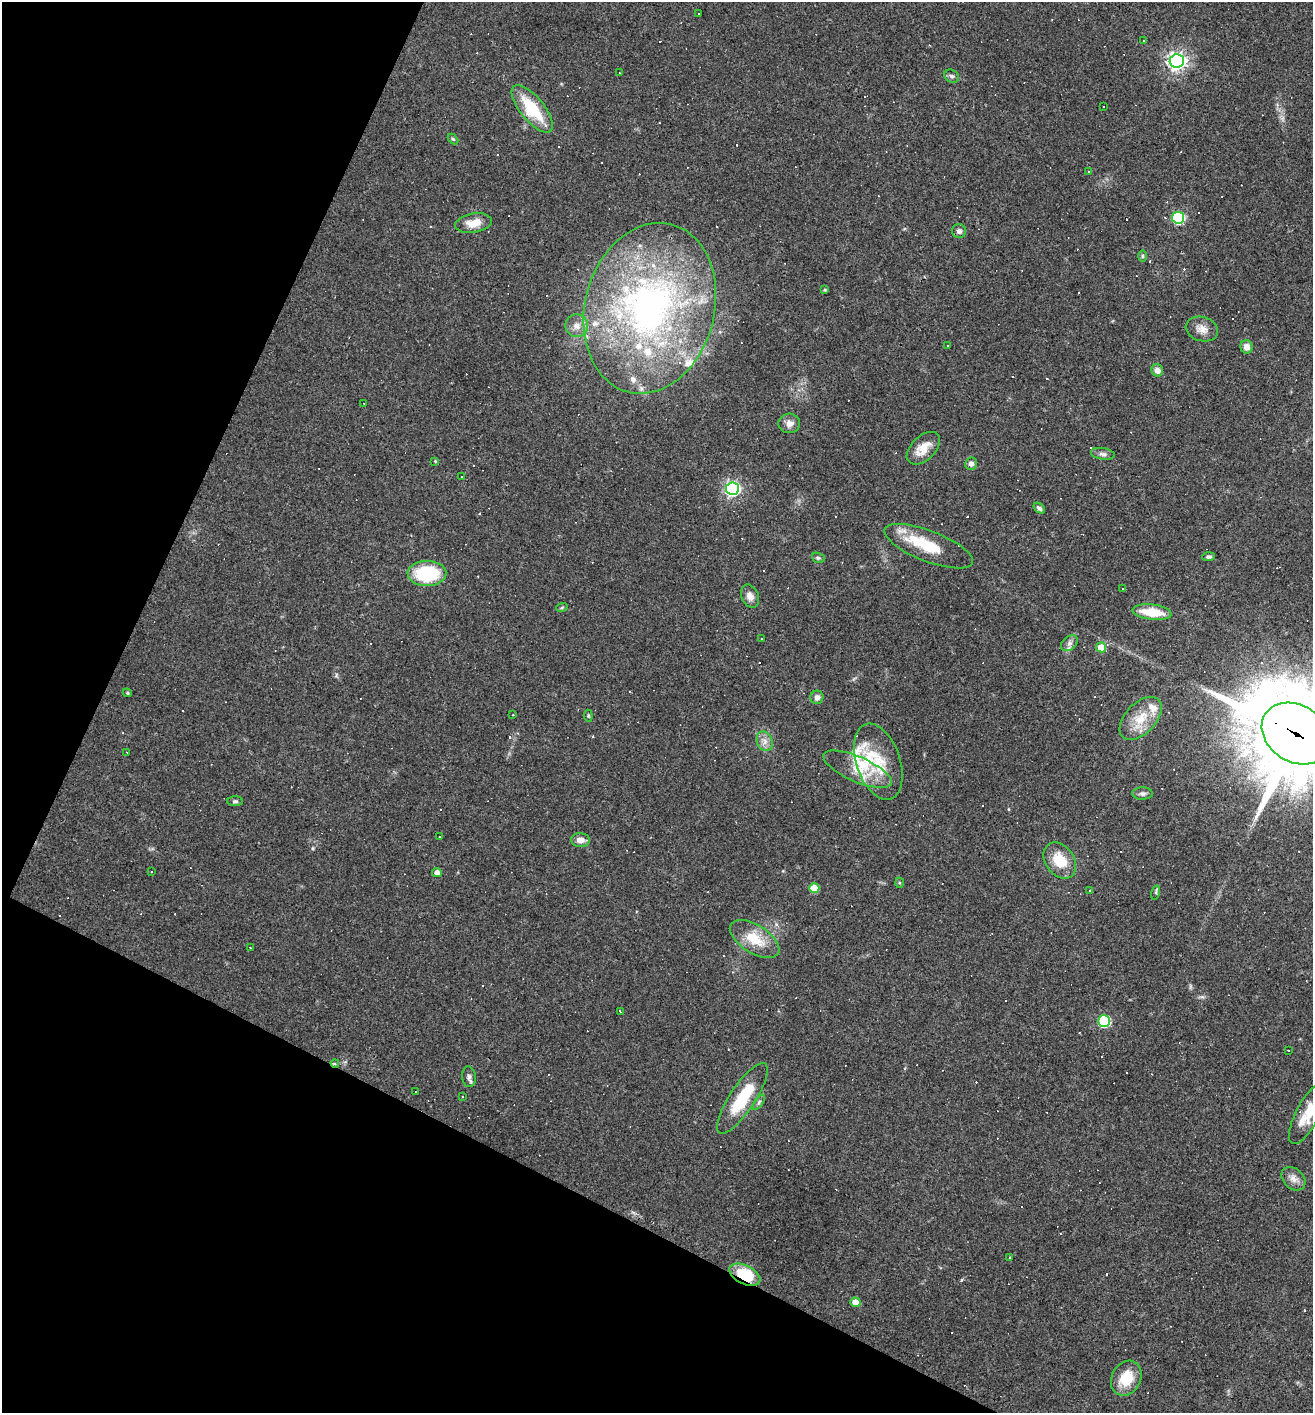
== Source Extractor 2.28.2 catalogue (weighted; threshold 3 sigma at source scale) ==
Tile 9 of 4 x 4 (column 1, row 3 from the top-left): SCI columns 139-1449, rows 1412-2822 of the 5654 x 5643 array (HDU 1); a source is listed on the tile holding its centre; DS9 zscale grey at full resolution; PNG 1315 x 1415 px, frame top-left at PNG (2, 2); each listed source drawn as its Kron ellipse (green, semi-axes under 4 px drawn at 4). Shown black and unused: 24% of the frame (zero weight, under 3 of 4 exposures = <1% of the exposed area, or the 3 px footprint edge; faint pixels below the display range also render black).
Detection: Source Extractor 2.28.2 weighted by HDU 2 'WHT'; one run over the whole footprint, this tile lists its part. Background 0.0483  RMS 0.0047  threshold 0.0211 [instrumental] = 3 sigma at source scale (4.5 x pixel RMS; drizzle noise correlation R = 1.50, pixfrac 1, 0.05/0.05 arcsec/px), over >= 5 px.
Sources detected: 167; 76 cosmic-ray / hot-pixel residue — neither listed nor drawn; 13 inside a brighter listed object's ellipse — not listed separately; the other 78 listed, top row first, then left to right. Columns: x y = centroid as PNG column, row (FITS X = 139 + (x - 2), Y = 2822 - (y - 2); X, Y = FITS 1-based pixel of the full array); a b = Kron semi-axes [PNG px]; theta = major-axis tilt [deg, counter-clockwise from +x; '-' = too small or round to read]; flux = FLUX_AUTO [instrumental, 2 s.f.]
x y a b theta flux
698 14 3 2 - 0.49
1144 41 3 3 - 0.65
1177 61 7 7 - 210
619 73 2 2 - 0.39
952 76 8 6 -33 1.2
1103 106 3 3 - 0.75
532 109 29 12 -51 22
453 139 6 4 -44 0.64
1088 171 3 3 - 1.7
1178 218 6 6 - 44
474 223 18 9 9 6.4
959 231 7 7 - 1.7
1142 256 6 4 -90 0.69
825 290 4 3 - 0.54
650 308 87 64 75 200
577 326 11 11 - 3.9
1202 329 16 12 -17 4.3
947 346 3 3 - 1
1247 347 6 6 - 3.2
1157 370 6 5 - 3
364 403 2 2 - 0.39
789 423 11 9 4 3.1
923 448 20 12 44 7.1
1103 454 12 5 -8 1.6
435 461 3 3 - 0.4
971 464 6 6 - 1.8
462 476 3 2 - 0.41
732 489 6 6 - 120
1039 508 7 4 -38 1.2
929 546 47 15 -21 19
1209 557 6 4 5 0.93
818 558 6 5 - 0.77
427 573 19 12 1 28
1123 589 3 2 - 0.39
750 596 12 8 -67 2.8
562 607 6 4 20 0.57
1152 612 20 7 -7 13
761 638 3 3 - 3.1
1069 643 9 6 41 2
1101 647 5 5 - 9
127 693 5 4 - 0.64
817 697 7 6 - 2.1
513 715 2 2 - 0.44
588 716 6 4 -83 0.63
1141 718 26 15 46 11
1296 733 36 28 -33 8300
765 741 10 7 -66 2.8
126 752 2 2 - 0.27
878 762 39 22 -71 19
858 769 37 12 -23 12
1142 793 10 6 0 1.5
235 801 8 5 0 0.87
440 837 3 2 - 0.32
580 840 9 7 -4 3
1060 860 20 14 -54 12
151 872 3 3 - 0.48
437 872 5 4 - 2.6
899 883 5 3 - 0.5
814 888 5 5 - 13
1089 890 3 3 - 0.86
1156 893 7 4 73 0.67
755 939 28 14 -32 12
250 947 2 2 - 0.25
620 1012 4 2 - 0.63
1104 1021 6 6 - 41
1288 1050 3 2 - 0.29
335 1063 4 3 - 1.2
469 1077 10 6 -84 1.6
415 1092 3 3 - 6.4
463 1097 4 3 - 0.62
742 1098 41 12 57 22
759 1102 9 4 55 1
1307 1114 33 11 63 11
1293 1179 13 10 -43 3.3
1009 1258 3 2 - 0.6
745 1275 17 9 -26 20
855 1302 5 4 - 6.7
1126 1378 18 14 62 13
Overlapping masked pixels (flux is a lower limit): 3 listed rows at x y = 1296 733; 335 1063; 745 1275
Isophote crosses this tile's border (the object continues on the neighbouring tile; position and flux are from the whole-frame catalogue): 2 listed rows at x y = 1296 733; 1307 1114